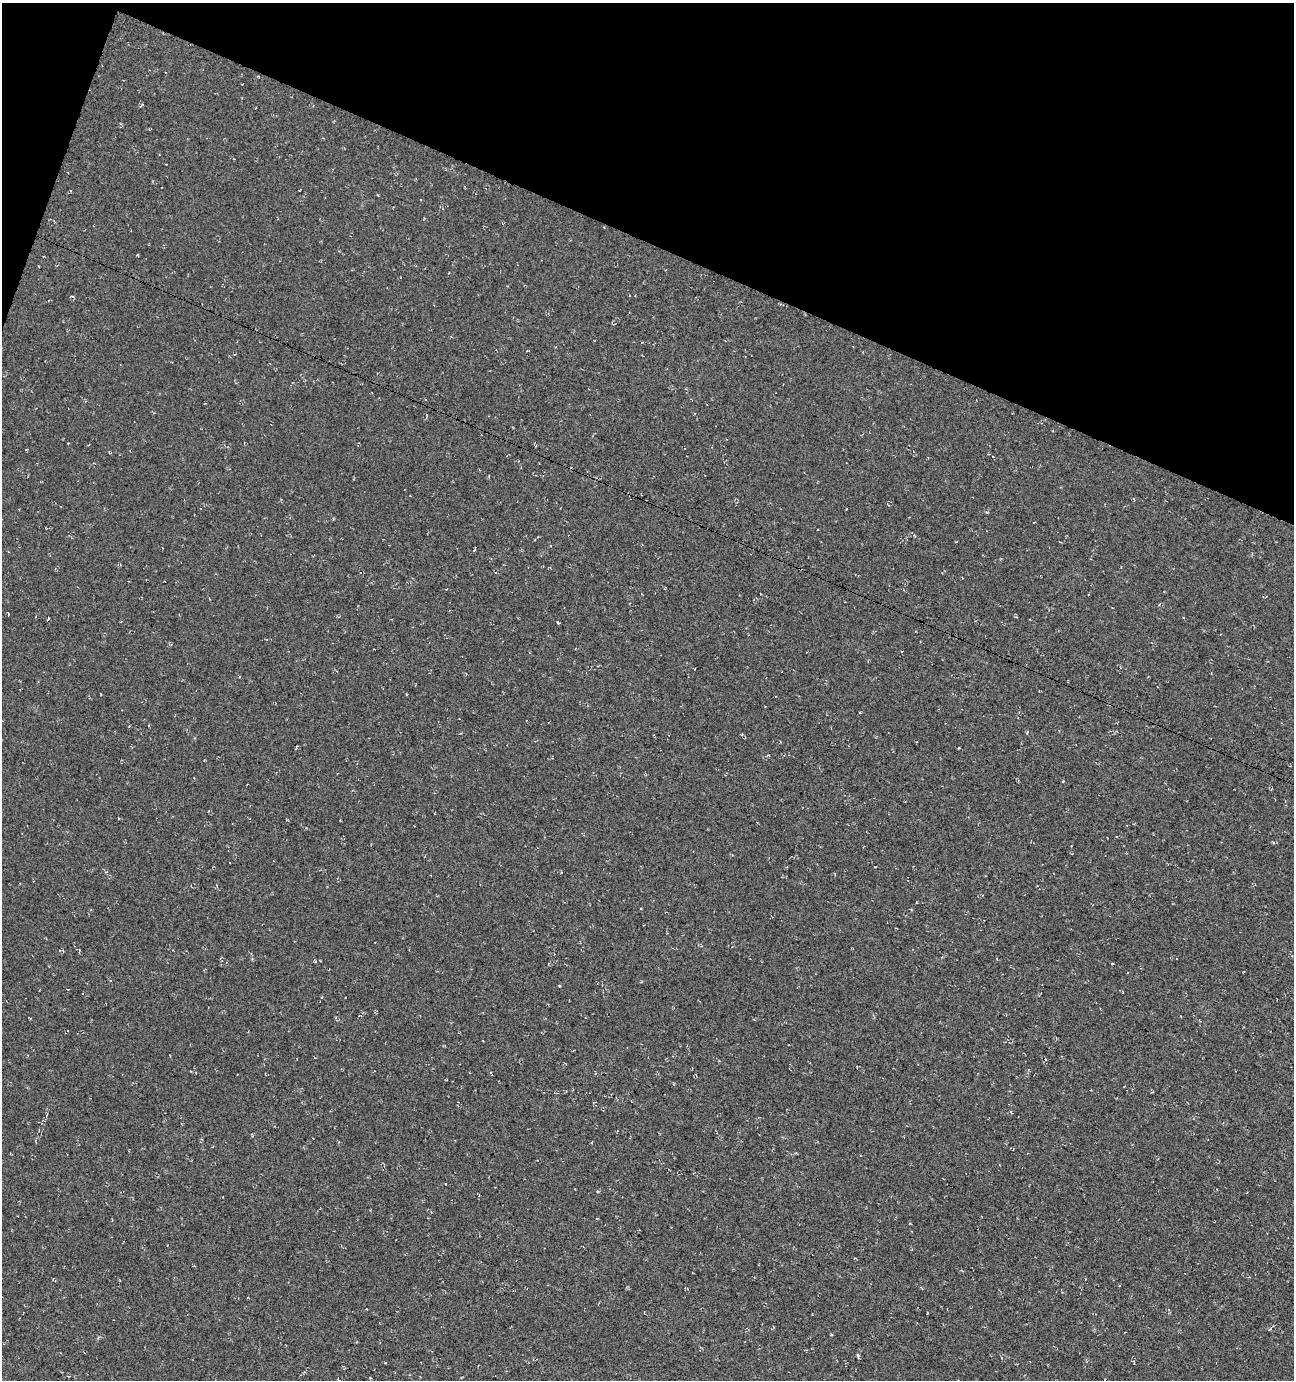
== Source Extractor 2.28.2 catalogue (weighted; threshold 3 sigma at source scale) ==
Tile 2 of 4 x 4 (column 2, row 1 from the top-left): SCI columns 1509-2800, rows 4142-5519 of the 5661 x 5522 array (HDU 1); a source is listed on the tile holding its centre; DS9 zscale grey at full resolution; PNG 1296 x 1382 px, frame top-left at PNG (2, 3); no overlay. Shown black and unused: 19% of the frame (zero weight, under 3 of 4 exposures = <1% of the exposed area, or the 3 px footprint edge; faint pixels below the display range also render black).
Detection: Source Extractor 2.28.2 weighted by HDU 2 'WHT'; one run over the whole footprint, this tile lists its part. Background -0.0179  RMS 0.0061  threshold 0.0274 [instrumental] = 3 sigma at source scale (4.5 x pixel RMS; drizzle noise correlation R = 1.50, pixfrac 1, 0.0396/0.0396 arcsec/px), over >= 5 px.
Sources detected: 15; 1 cosmic-ray / hot-pixel residue — not listed; the other 14 listed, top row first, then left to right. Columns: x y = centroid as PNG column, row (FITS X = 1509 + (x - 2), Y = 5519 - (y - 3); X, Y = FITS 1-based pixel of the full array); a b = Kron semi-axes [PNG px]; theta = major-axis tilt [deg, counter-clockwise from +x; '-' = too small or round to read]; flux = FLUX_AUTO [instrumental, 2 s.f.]
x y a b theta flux
535 539 3 2 - 0.46
475 549 4 3 - 0.59
558 622 4 3 - 0.64
860 713 4 2 - 0.42
297 747 5 3 - 0.56
768 755 5 3 - 0.54
1063 781 3 2 - 0.46
875 867 3 2 - 0.39
79 951 5 2 - 0.49
315 961 5 3 - 0.66
592 1142 3 2 - 0.47
1249 1277 3 3 - 0.41
1270 1329 7 3 36 0.83
857 1355 5 3 - 0.79
Unlisted compact peaks at least as high as the median listed source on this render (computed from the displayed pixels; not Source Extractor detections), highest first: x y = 987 512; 560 986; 137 255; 1112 964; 831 1334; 378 195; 1273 842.